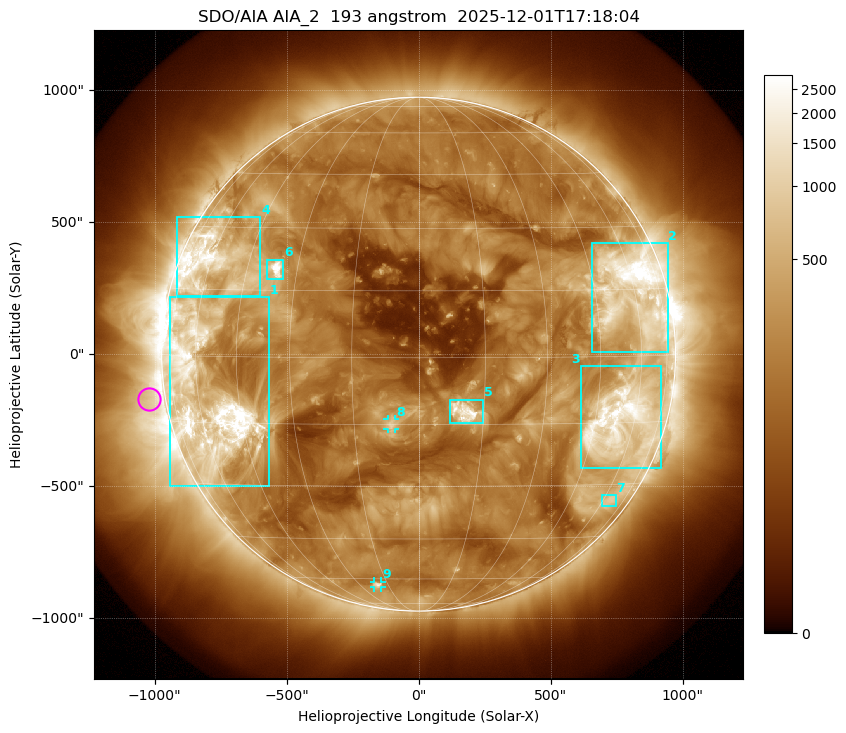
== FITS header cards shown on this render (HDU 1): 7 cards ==
TELESCOP= 'SDO/AIA '           / For AIA: SDO/AIA
INSTRUME= 'AIA_2   '           / For AIA: AIA_ATA1, AIA_ATA2, AIA_ATA3 or AIA_AT
WAVELNTH=                  193 / [angstrom] Wavelength
WAVEUNIT= 'angstrom'           / Wavelength unit: angstrom
DATE-OBS= '2025-12-01T17:18:04.843' / [ISO] Date when observation started; ISO 8
CTYPE1  = 'HPLN-TAN'           / CTYPE1: HPLN
CTYPE2  = 'HPLT-TAN'           / CTYPE2: HPLT

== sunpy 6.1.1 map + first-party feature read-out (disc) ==
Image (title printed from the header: SDO/AIA AIA_2  193 angstrom  2025-12-01T17:18:04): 1024 x 1024 px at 2.4 arcsec/px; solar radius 973 arcsec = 406 px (full disc in frame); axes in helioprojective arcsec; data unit not stated in the header (colour bar unlabelled)
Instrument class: DISC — disc imager (sunpy class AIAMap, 193 A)
Bright regions (active regions / flare kernels): reference = the median radial profile (limb darkening/brightening removed); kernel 9 px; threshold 5 sigma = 516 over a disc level ~190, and >= 1.15x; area >= 12 px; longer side >= 10 px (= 24 arcsec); searched inside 0.97 R_sun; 9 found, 9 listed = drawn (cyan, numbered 1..; 2 of them under ~33 arcsec drawn as corner ticks so the feature stays visible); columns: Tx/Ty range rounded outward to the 5 arcsec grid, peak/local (2 s.f.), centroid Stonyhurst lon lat
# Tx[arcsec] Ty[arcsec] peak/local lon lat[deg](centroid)
1 -945..-565 -500..215 22 -57 -9
2 655..945 10..420 23 +59 +14
3 615..920 -435..-45 13 +55 -15
4 -915..-600 220..520 9.9 -60 +21
5 120..245 -265..-170 17 +10 -12
6 -575..-510 280..360 18 -36 +20
7 690..750 -575..-535 3.6 +64 -34
8 -120..-90 -285..-245 6.5 -6 -15
9 -170..-140 -885..-860 5.4 -20 -63
Off-limb structures (1.02-1.3 R_sun): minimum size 162 px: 2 found; the strongest spans PA ~60..135 deg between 1.02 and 1.3 R_sun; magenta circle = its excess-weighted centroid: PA ~100 deg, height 1.06 R_sun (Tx ~-1020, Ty ~-170 arcsec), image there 2.5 x the reference